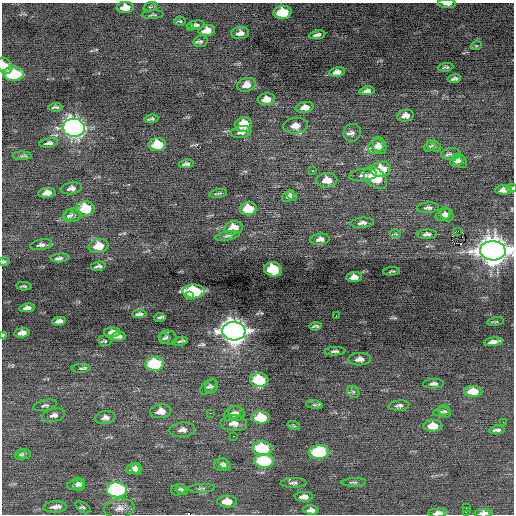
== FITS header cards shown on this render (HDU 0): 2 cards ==
NAXIS1  =                  512 / Axis length
NAXIS2  =                  512 / Axis length

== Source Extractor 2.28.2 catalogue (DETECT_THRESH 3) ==
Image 512 x 512 px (HDU 0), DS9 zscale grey, 1 PNG px = 1 image px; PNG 516 x 516 px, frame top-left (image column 1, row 512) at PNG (2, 3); each listed source drawn as its Kron ellipse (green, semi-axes under 4 px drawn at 4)
Background -0.0899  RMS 0.86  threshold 2.58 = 3 sigma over >= 5 px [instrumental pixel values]
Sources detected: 152; all 152 listed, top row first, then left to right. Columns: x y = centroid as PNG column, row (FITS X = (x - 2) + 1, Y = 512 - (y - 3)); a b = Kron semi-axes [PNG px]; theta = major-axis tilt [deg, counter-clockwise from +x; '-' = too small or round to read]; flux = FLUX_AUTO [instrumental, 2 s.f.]
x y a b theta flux
447 4 9 3 -1 250
125 7 8 5 4 600
150 7 7 4 18 90
283 12 9 6 5 2400
153 15 11 3 3 91
180 21 6 4 -4 81
196 25 9 4 7 160
190 28 3 2 - 50
207 30 8 5 10 560
240 33 9 6 6 290
317 35 8 4 8 190
201 41 7 6 - 130
476 46 6 3 17 70
5 66 9 6 -50 540
446 67 8 3 6 110
337 72 8 5 11 300
13 74 10 7 -1 3900
454 79 6 3 8 140
246 85 9 6 17 410
367 91 8 4 6 190
266 99 9 6 9 500
55 107 7 3 4 120
305 108 9 5 11 480
405 116 8 6 10 340
151 119 7 3 8 100
244 125 8 7 - 1100
295 126 12 7 7 490
74 128 11 9 -5 31000
241 132 10 6 9 270
352 133 9 8 - 230
49 143 9 4 8 180
157 144 9 6 4 1700
380 146 9 6 -68 340
430 146 6 4 39 90
434 146 8 5 -26 110
376 147 8 6 36 340
451 154 9 6 2 180
22 156 9 4 0 120
456 161 6 5 - 200
460 161 8 6 -41 250
186 164 7 3 7 160
381 169 10 7 5 1800
313 171 3 2 - 210
363 175 13 6 6 280
375 178 13 9 -40 1900
327 180 10 7 5 690
71 188 11 5 9 270
512 188 5 4 - 96
503 190 8 5 5 420
47 193 8 5 6 390
218 193 9 3 9 95
288 196 6 5 - 140
292 196 6 4 -54 170
428 208 11 5 3 180
85 209 9 7 1 1900
248 209 8 6 6 1600
73 215 8 6 6 220
443 215 8 5 24 210
447 215 7 5 -57 220
69 216 6 5 - 120
362 223 12 5 5 190
233 228 9 6 10 1200
458 231 2 2 - 3700
396 234 5 4 - 57
427 234 10 4 3 190
227 236 12 4 11 150
320 239 9 5 8 250
41 245 11 5 9 190
99 246 10 7 9 920
493 251 13 9 -3 79000
60 258 9 4 4 160
4 261 5 4 - 90
98 266 7 3 11 130
273 269 9 7 -7 2500
392 271 8 2 5 72
354 277 8 5 5 370
24 286 7 3 -4 69
194 291 11 7 2 6400
189 296 2 2 - 520
27 308 8 4 8 210
139 314 7 3 4 130
336 316 2 2 - 490
160 317 5 3 - 100
59 321 7 4 8 200
496 322 8 4 8 88
316 326 6 3 6 100
234 331 11 9 -5 60000
112 332 8 4 2 270
22 333 8 4 7 320
3 335 3 3 - 86
118 336 7 4 6 190
168 337 9 7 -13 160
164 338 6 5 - 110
105 341 6 5 - 85
180 341 8 4 13 98
493 342 10 4 7 270
335 351 10 4 3 150
360 359 11 6 2 320
155 364 9 7 3 4400
81 368 9 4 2 120
259 380 9 7 -1 2900
434 384 10 5 2 190
208 387 10 5 41 140
212 387 7 6 - 140
473 391 9 5 0 1000
353 392 7 5 -42 130
45 405 12 5 12 140
314 405 8 4 -8 120
399 406 10 5 5 170
161 411 10 7 5 540
445 411 7 5 -48 110
441 412 8 4 8 95
210 413 3 2 - 47
232 413 9 6 36 250
236 413 8 7 - 250
54 415 11 6 12 230
105 418 10 6 8 250
261 418 9 6 0 1800
503 422 2 2 - 40
234 423 13 8 -3 490
294 426 6 4 -19 73
433 426 9 6 0 830
182 430 13 7 5 300
497 430 8 4 5 200
234 436 2 2 - 230
262 448 10 7 -4 3200
319 452 10 7 4 4500
24 454 7 5 0 110
20 455 5 5 - 93
264 461 10 7 -3 4500
221 465 7 6 - 170
225 465 7 5 -46 140
133 469 7 5 8 300
137 469 6 5 - 300
354 482 12 4 2 130
293 483 13 5 2 170
79 484 7 5 -73 160
75 485 8 5 8 180
201 488 14 4 4 140
117 490 10 7 -1 9800
178 490 7 5 19 120
182 490 7 4 -36 97
304 497 9 5 0 330
227 502 10 6 0 650
55 507 11 5 4 280
83 507 8 4 -32 110
467 507 3 2 - 490
119 508 15 9 8 450
311 510 8 4 -2 270
466 511 3 2 - 71
438 513 10 4 3 350
484 513 9 4 2 480
At the frame edge (FLAGS 8, measured only in part): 9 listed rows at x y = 447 4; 125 7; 5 66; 512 188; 493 251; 4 261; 3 335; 438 513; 484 513